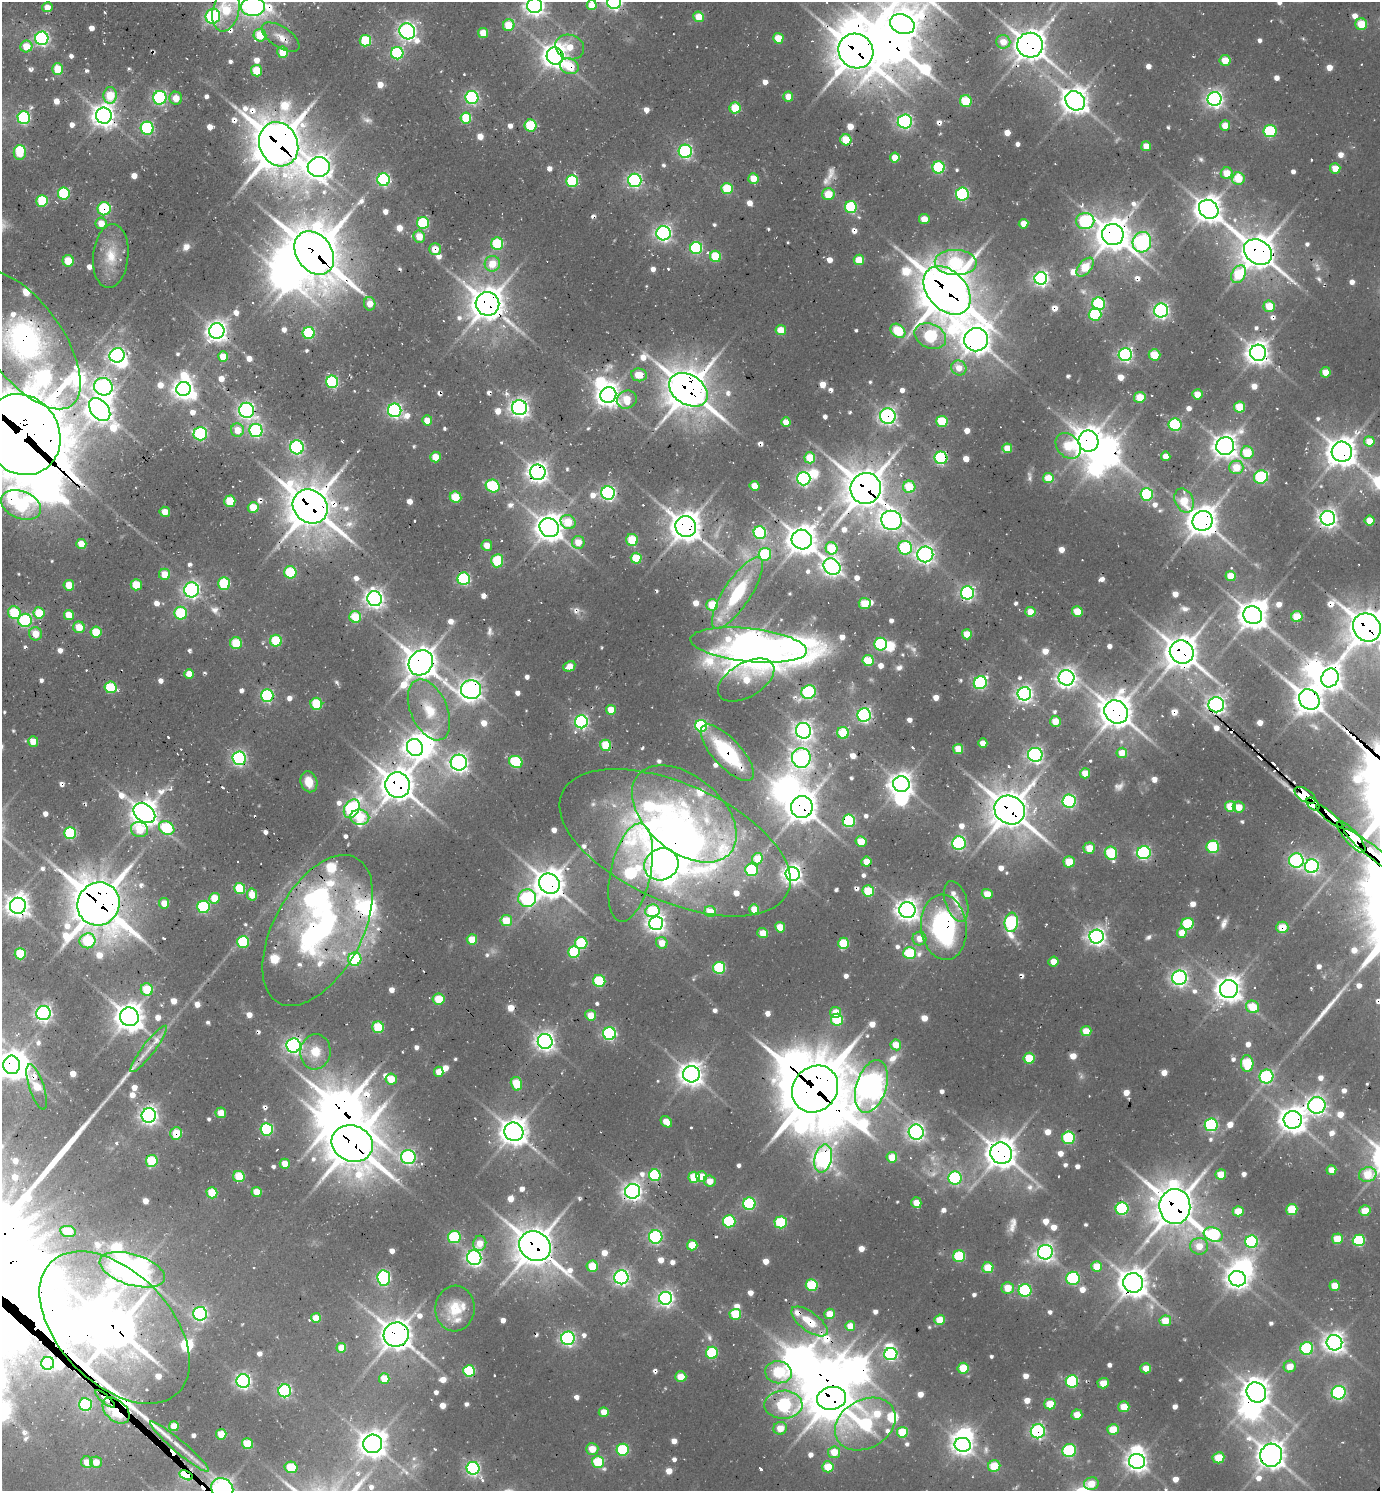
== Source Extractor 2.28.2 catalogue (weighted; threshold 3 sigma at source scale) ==
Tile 11 of 4 x 4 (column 3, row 3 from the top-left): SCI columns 3055-4432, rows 1522-3010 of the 5997 x 5989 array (HDU 1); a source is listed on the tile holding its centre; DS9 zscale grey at full resolution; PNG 1382 x 1493 px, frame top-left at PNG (2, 2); each listed source drawn as its Kron ellipse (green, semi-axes under 4 px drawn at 4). Shown black and unused: <1% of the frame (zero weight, under 2 of 3 exposures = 3% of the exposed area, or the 3 px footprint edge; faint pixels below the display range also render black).
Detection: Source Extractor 2.28.2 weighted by HDU 2 'WHT'; one run over the whole footprint, this tile lists its part. Background 0.0985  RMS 0.0087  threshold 0.0393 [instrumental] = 3 sigma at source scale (4.5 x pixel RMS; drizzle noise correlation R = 1.50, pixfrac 1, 0.05/0.05 arcsec/px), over >= 5 px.
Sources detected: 955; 17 too faint to see at this stretch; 41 inside a brighter object's white glare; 29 cosmic-ray / hot-pixel residue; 3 long thin detections or spike segments (spike, bleed or trail) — neither listed nor drawn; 26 inside a brighter listed object's ellipse — not listed separately; of the other 839, all 500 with FLUX_AUTO >= 12.4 (the completeness limit of this list) listed and drawn (339 fainter detections not listed), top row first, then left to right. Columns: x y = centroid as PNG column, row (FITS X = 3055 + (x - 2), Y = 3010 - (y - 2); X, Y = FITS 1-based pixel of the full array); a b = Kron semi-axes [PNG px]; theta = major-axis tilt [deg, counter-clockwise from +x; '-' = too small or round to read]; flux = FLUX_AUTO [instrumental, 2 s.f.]
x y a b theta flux
614 2 7 7 - 260
592 5 5 5 - 24
535 6 7 7 - 540
47 7 5 5 - 13
253 7 12 9 1 420
226 10 21 13 78 48
213 16 7 7 - 140
699 17 5 5 - 24
902 24 12 9 -22 950
1361 24 6 6 - 28
509 25 6 5 - 34
407 31 8 7 - 400
483 33 5 5 - 19
260 35 6 6 - 30
281 37 22 10 -33 13
42 38 7 6 - 220
778 38 5 5 - 22
365 41 6 5 - 58
1003 42 7 7 - 14
1030 45 13 12 - 1600
26 46 6 6 - 22
570 47 15 12 -19 20
856 51 18 17 - 2500
283 52 5 5 - 24
397 53 6 6 - 100
555 56 8 8 - 920
1225 60 5 5 - 21
569 66 9 7 -23 35
58 69 5 5 - 27
257 71 6 5 - 35
110 95 8 6 86 35
788 96 5 5 - 14
472 97 6 6 - 160
160 98 7 6 - 140
176 98 6 6 - 14
1215 99 7 7 - 410
966 101 6 6 - 48
1075 101 10 9 - 1000
735 108 5 5 - 38
104 116 8 8 - 860
24 118 6 6 - 120
466 118 5 5 - 61
905 121 7 7 - 200
531 125 6 6 - 59
1225 125 5 5 - 16
147 128 6 6 - 100
1270 131 6 6 - 69
846 140 5 5 - 31
279 144 23 19 -66 3500
1146 146 5 5 - 15
685 151 7 6 - 180
20 152 7 6 - 38
895 158 5 5 - 19
319 167 11 10 - 810
939 167 6 6 - 86
1335 168 5 5 - 18
1227 173 6 6 - 20
753 178 5 5 - 18
1238 179 6 6 - 28
383 180 6 6 - 150
635 180 7 7 - 200
572 181 6 6 - 74
727 188 5 5 - 49
64 194 6 6 - 77
828 194 6 6 - 24
962 194 6 6 - 120
42 201 6 6 - 54
851 207 6 6 - 73
104 209 6 6 - 82
1209 209 10 9 - 1100
924 219 5 5 - 15
1085 221 9 8 - 120
101 223 6 5 - 14
423 223 6 6 - 71
1024 224 5 5 - 15
663 233 7 7 - 300
1113 234 11 10 - 1700
419 237 6 6 - 19
1142 242 10 9 - 300
497 244 6 6 - 59
696 248 6 6 - 100
435 249 6 6 - 17
1258 252 15 11 -36 1900
314 253 23 17 -54 4400
111 256 32 17 85 29
715 256 6 5 - 44
859 260 5 5 - 23
68 261 6 5 - 28
956 262 21 12 -2 75
492 264 8 7 - 21
1085 267 11 6 50 32
1239 274 9 6 60 53
1041 278 6 6 - 350
947 290 27 19 -47 4200
370 304 7 5 -79 14
487 304 12 11 - 1900
1099 304 6 6 - 110
1269 306 6 5 - 24
1161 310 7 7 - 270
1095 314 6 6 - 79
781 330 5 5 - 19
217 331 8 7 - 620
898 331 8 6 -40 49
309 333 6 6 - 80
930 336 16 12 -24 110
24 340 80 38 -54 290
976 340 12 11 - 1300
1258 353 8 8 - 840
117 355 7 7 - 300
1125 355 6 6 - 230
1154 355 6 5 - 29
223 357 5 5 - 20
959 368 8 7 - 14
1325 372 5 5 - 16
639 375 8 6 -8 22
332 382 6 6 - 120
103 387 9 8 - 360
183 389 7 7 - 660
688 390 21 14 -33 2500
1197 394 5 5 - 19
608 395 8 7 - 850
1140 397 6 5 - 28
627 400 10 9 - 26
1240 407 5 5 - 33
519 408 7 7 - 450
100 409 13 9 -51 1200
246 410 7 7 - 320
395 410 7 6 - 210
888 416 8 8 - 280
427 420 5 5 - 12
942 421 6 5 - 43
786 422 5 4 - 18
1175 425 6 6 - 84
237 430 6 6 - 18
256 431 6 6 - 170
200 434 7 6 - 130
22 435 42 37 -58 9300
1088 441 11 10 - 1300
1369 441 5 5 - 20
1068 446 14 11 -46 45
1225 446 9 9 - 860
297 447 7 7 - 180
1007 448 5 5 - 22
1342 452 10 10 - 1400
1247 453 6 6 - 35
1166 456 5 4 - 13
435 457 5 5 - 19
810 458 5 5 - 32
941 458 6 6 - 120
1236 467 7 7 - 24
538 472 8 8 - 590
1261 477 7 6 - 99
1048 478 5 5 - 27
804 479 7 6 - 210
493 486 7 6 - 73
754 486 5 5 - 16
909 487 6 6 - 36
866 488 15 15 - 2600
608 493 7 6 - 230
1147 494 6 6 - 87
455 497 6 5 - 33
230 501 6 5 - 40
1184 501 12 9 -66 25
21 505 21 13 -22 180
310 506 18 16 -40 3000
253 507 5 5 - 28
165 512 5 5 - 13
1328 518 7 7 - 510
891 520 10 9 - 480
1370 520 5 5 - 20
1203 521 10 9 - 1400
568 522 8 7 - 32
686 526 10 10 - 1400
549 528 10 9 - 1200
760 533 6 6 - 110
632 540 6 6 - 41
802 540 10 9 - 1300
578 542 6 6 - 16
81 544 5 5 - 18
487 545 5 5 - 13
831 548 6 6 - 42
905 548 7 6 - 100
765 554 6 6 - 55
925 554 8 8 - 390
636 558 5 5 - 35
497 561 6 6 - 53
832 567 9 7 -42 460
290 572 6 6 - 60
165 574 5 5 - 20
1231 576 5 5 - 18
464 579 6 6 - 120
224 584 6 6 - 66
69 585 5 5 - 24
136 585 5 5 - 33
192 590 7 7 - 290
737 593 42 13 57 62
967 593 6 6 - 230
375 599 7 7 - 520
865 604 6 5 - 29
712 605 6 6 - 29
1077 611 5 5 - 22
1030 612 5 5 - 18
14 613 6 6 - 54
39 613 5 5 - 37
181 613 6 6 - 65
69 615 5 5 - 20
1253 615 9 8 - 1200
355 617 6 6 - 36
1297 617 5 5 - 28
25 620 6 6 - 120
79 627 6 5 - 22
1367 627 15 13 -51 2200
96 632 5 5 - 35
35 634 6 6 - 18
967 634 5 5 - 20
276 641 6 6 - 52
236 643 6 6 - 39
881 644 6 6 - 89
749 645 58 16 -6 1400
1182 652 12 11 - 1800
868 660 5 5 - 44
421 663 13 11 52 1600
569 666 6 5 - 15
189 674 5 5 - 18
1067 678 8 7 - 540
1330 678 9 8 - 920
746 680 31 17 30 28
980 683 7 6 - 150
110 687 6 6 - 53
471 690 10 9 - 700
809 692 7 6 - 130
1024 694 7 6 - 420
267 696 6 6 - 140
1309 700 11 9 -41 1200
316 704 6 6 - 53
1216 705 8 7 - 370
429 710 32 18 -66 36
611 710 5 5 - 23
1116 712 12 11 - 1600
864 715 6 6 - 230
1055 721 5 5 - 17
581 722 6 6 - 200
701 726 6 6 - 100
804 731 8 7 - 450
843 733 6 6 - 47
33 741 5 5 - 17
983 743 4 4 - 13
606 745 5 5 - 41
415 748 9 7 -58 560
958 749 5 5 - 26
727 753 36 14 -47 79
1122 753 5 5 - 16
1035 755 7 7 - 270
239 758 7 6 - 210
801 758 10 9 - 420
516 762 7 6 - 73
459 763 8 8 - 410
1085 773 5 5 - 15
309 782 10 8 -70 17
901 784 8 8 - 820
398 785 13 12 - 1900
1305 795 12 6 -33 470
1069 801 6 6 - 160
1313 804 8 5 -46 150
1230 806 5 5 - 29
802 807 11 11 - 1400
1239 807 6 5 - 16
352 809 10 7 61 160
1010 810 16 14 -33 2200
144 813 12 8 -37 1200
684 814 60 37 -40 160
360 817 9 7 -9 35
1330 817 17 4 -40 610
849 821 6 6 - 85
167 828 8 6 -33 61
140 829 8 7 - 33
70 833 6 6 - 88
1351 837 20 6 -49 2700
861 841 5 5 - 27
675 843 123 59 -24 590
959 843 6 6 - 160
1213 847 6 6 - 72
1089 848 6 5 - 19
1111 853 7 6 - 62
1144 853 7 6 - 160
1374 853 38 6 -39 1800
757 859 6 5 - 27
1296 861 7 7 - 180
866 862 5 5 - 17
1069 862 5 5 - 27
661 864 17 15 27 270
1312 866 7 7 - 230
752 870 6 6 - 65
631 873 50 20 78 140
792 874 7 7 - 590
549 884 11 9 -42 1500
240 889 5 5 - 50
868 891 6 5 - 43
987 894 5 5 - 17
252 895 6 5 - 22
214 898 5 5 - 24
527 898 9 8 - 150
956 901 21 11 -73 15
164 903 5 5 - 14
98 904 22 20 54 3900
18 906 8 8 - 840
203 907 6 6 - 90
754 909 5 5 - 18
907 910 8 8 - 730
652 911 7 6 - 53
710 912 6 5 - 18
506 921 6 5 - 31
1011 922 10 6 83 150
656 923 7 7 - 540
1188 924 6 6 - 62
780 927 5 5 - 21
944 927 33 23 -84 190
1282 927 6 6 - 26
318 930 82 44 61 300
763 933 5 5 - 18
1182 933 5 5 - 17
1097 936 7 7 - 500
472 939 5 5 - 26
919 939 7 7 - 12
88 941 8 7 - 53
243 942 6 6 - 60
581 943 6 6 - 76
662 943 6 5 - 16
843 943 6 5 - 42
574 952 6 6 - 63
910 953 6 6 - 47
20 954 5 5 - 44
355 959 7 6 - 63
1053 962 5 5 - 13
719 968 6 6 - 77
1179 978 7 7 - 330
599 981 6 6 - 60
147 989 6 6 - 37
1229 989 9 9 - 990
439 999 6 5 - 28
1253 1007 7 6 - 27
835 1012 5 5 - 19
43 1013 7 7 - 280
591 1015 5 5 - 19
129 1017 9 9 - 1300
837 1020 6 6 - 53
378 1027 6 5 - 46
1086 1031 5 5 - 18
609 1034 6 6 - 150
545 1041 7 7 - 550
294 1045 7 7 - 280
896 1045 5 5 - 18
149 1049 29 6 53 13
315 1052 18 15 83 23
1029 1058 5 5 - 35
1247 1063 8 6 -86 47
12 1065 9 8 - 1200
439 1072 5 4 - 13
691 1074 8 8 - 830
1266 1076 7 7 - 130
391 1079 6 5 - 21
516 1084 7 5 -76 30
871 1086 27 15 72 1000
37 1087 24 7 -72 30
815 1089 25 21 49 5500
1317 1105 8 8 - 400
221 1113 5 5 - 14
149 1115 7 7 - 380
1293 1120 9 9 - 1100
666 1122 6 5 - 15
1211 1125 6 6 - 130
267 1129 6 6 - 93
514 1132 9 9 - 1200
916 1132 7 7 - 340
176 1133 6 6 - 26
1068 1138 6 6 - 68
352 1143 21 18 -21 3200
1001 1153 11 10 - 1400
408 1157 7 7 - 160
892 1157 5 5 - 22
823 1159 14 8 77 450
152 1161 6 6 - 55
285 1164 5 5 - 15
1331 1170 5 4 - 16
1221 1174 5 5 - 21
655 1175 6 5 - 90
1368 1175 9 7 18 32
239 1176 6 5 - 38
702 1176 5 5 - 22
694 1177 5 5 - 41
955 1178 6 6 - 130
710 1181 6 5 - 14
632 1191 7 7 - 450
256 1192 5 5 - 17
212 1193 5 5 - 40
916 1203 5 5 - 16
749 1204 6 6 - 100
1175 1206 17 15 88 2500
1122 1209 6 6 - 110
1292 1209 5 5 - 35
1238 1211 5 5 - 23
1365 1211 5 5 - 21
729 1221 6 6 - 80
781 1222 6 6 - 64
68 1231 8 5 -10 25
1213 1234 10 7 -20 97
454 1237 6 6 - 67
656 1237 7 6 - 160
1337 1239 5 5 - 26
1359 1240 6 5 - 91
1252 1242 6 6 - 120
480 1243 7 6 - 16
692 1245 5 5 - 29
535 1246 16 14 -33 2100
1199 1246 9 8 - 14
1045 1252 7 7 - 390
959 1256 6 6 - 66
474 1258 7 7 - 300
592 1266 5 5 - 29
1097 1266 5 5 - 22
988 1268 5 5 - 35
132 1270 34 15 -17 1500
621 1277 7 7 - 270
384 1278 7 6 - 180
1073 1278 6 6 - 87
1238 1279 8 7 - 580
1133 1283 10 9 - 1300
812 1285 6 6 - 56
1335 1286 5 5 - 22
1008 1288 6 6 - 20
1025 1290 6 6 - 110
666 1298 6 6 - 390
455 1309 23 19 87 30
200 1314 7 7 - 180
735 1314 5 5 - 42
829 1314 5 5 - 18
316 1318 5 5 - 18
940 1320 5 5 - 27
809 1321 21 9 -37 28
1165 1321 5 5 - 22
850 1326 5 5 - 15
115 1327 91 55 -46 3700
396 1335 13 12 - 1500
568 1338 7 7 - 210
1334 1343 8 7 - 710
341 1348 5 5 - 24
1307 1348 6 6 - 91
712 1353 6 6 - 71
891 1354 6 6 - 160
48 1363 6 6 - 120
1290 1366 6 6 - 17
963 1368 5 5 - 31
1146 1368 5 5 - 14
469 1371 6 5 - 73
778 1372 13 11 -9 69
681 1377 5 5 - 22
384 1379 5 5 - 26
243 1381 7 7 - 270
1072 1381 6 6 - 98
1103 1383 6 5 - 16
285 1391 6 6 - 140
1256 1392 10 9 - 1100
1339 1393 7 6 - 170
832 1398 15 11 11 2300
105 1399 12 3 -41 230
1050 1404 5 5 - 27
85 1405 6 6 - 100
783 1405 19 14 1 200
1124 1407 5 5 - 20
116 1411 16 10 -44 260
604 1412 5 5 - 13
1077 1415 5 5 - 18
865 1424 32 24 30 160
174 1426 5 5 - 21
780 1428 7 6 - 16
1113 1429 5 5 - 25
1038 1431 7 7 - 180
902 1432 5 5 - 46
221 1434 5 5 - 30
247 1444 5 5 - 37
373 1444 9 9 - 1100
963 1445 8 7 - 590
179 1447 38 6 -40 15
592 1449 6 6 - 17
623 1450 6 6 - 84
1069 1451 7 6 - 93
834 1452 6 6 - 20
1271 1455 11 11 - 1300
1218 1458 6 5 - 29
1137 1461 8 7 - 580
87 1462 6 5 - 15
96 1462 6 6 - 15
598 1462 6 6 - 45
994 1466 6 5 - 33
291 1467 6 5 - 40
828 1467 5 5 - 28
473 1468 6 6 - 210
186 1475 7 4 -27 86
1091 1484 7 6 - 20
222 1489 11 10 - 550
Overlapping masked pixels (flux is a lower limit): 94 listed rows (the first 20) at x y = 253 7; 902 24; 1030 45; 856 51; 555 56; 569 66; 160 98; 279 144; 104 209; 1113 234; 435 249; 1258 252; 314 253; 947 290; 487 304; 217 331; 930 336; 24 340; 976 340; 1258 353
Isophote crosses this tile's border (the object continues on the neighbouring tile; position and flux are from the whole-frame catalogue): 12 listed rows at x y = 614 2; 592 5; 535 6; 253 7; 226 10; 24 340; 22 435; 1367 627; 1351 837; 1374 853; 12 1065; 222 1489